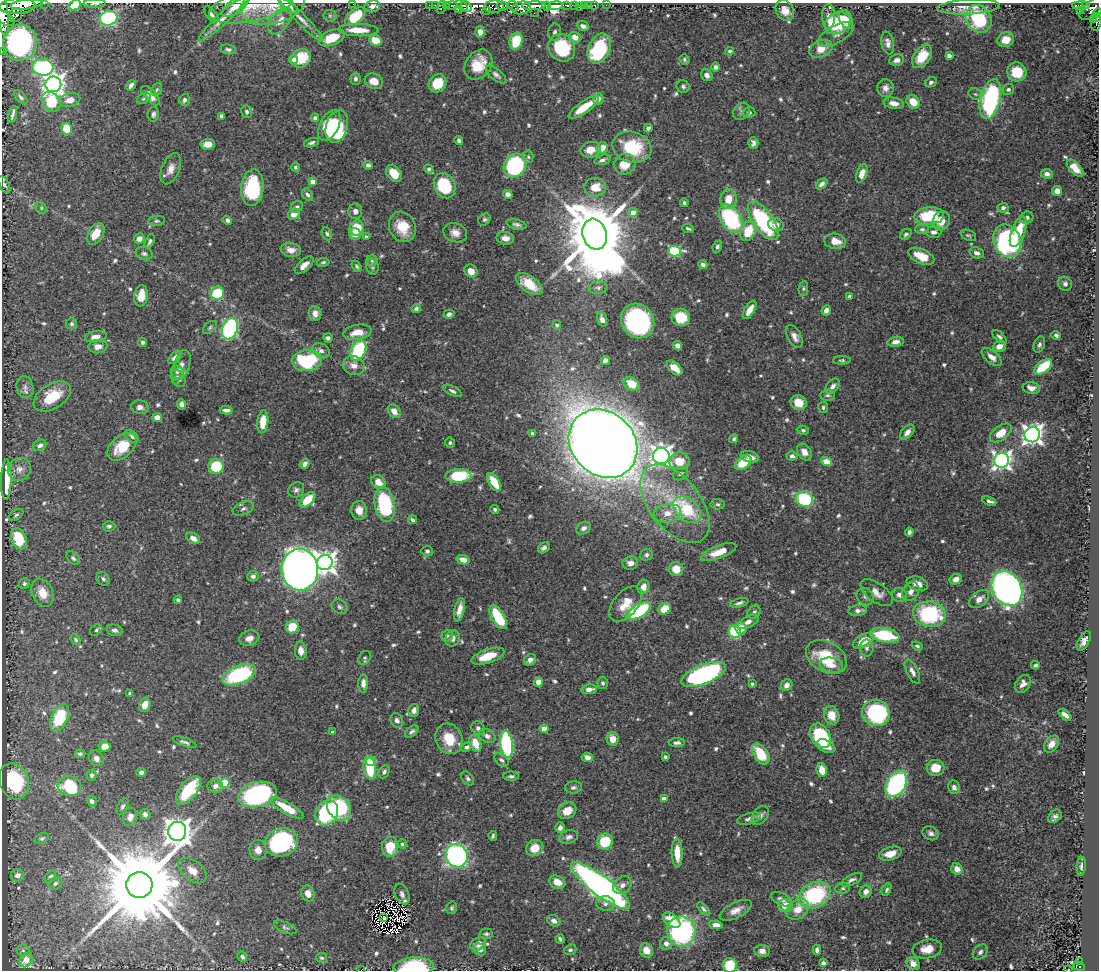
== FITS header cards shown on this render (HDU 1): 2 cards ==
NAXIS1  =                 1097
NAXIS2  =                  968

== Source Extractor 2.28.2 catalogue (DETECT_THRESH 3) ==
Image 1097 x 968 px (HDU 1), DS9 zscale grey, 1 PNG px = 1 image px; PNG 1101 x 972 px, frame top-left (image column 1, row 968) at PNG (2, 3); each listed source drawn as its Kron ellipse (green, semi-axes under 4 px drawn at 4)
Background 0.703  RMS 0.016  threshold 0.0472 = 3 sigma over >= 5 px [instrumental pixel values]
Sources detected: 689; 5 with non-positive FLUX_AUTO (blend fragments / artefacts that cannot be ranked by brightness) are neither listed nor drawn; of the other 684, the 500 brightest by FLUX_AUTO listed and drawn (184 fainter detections omitted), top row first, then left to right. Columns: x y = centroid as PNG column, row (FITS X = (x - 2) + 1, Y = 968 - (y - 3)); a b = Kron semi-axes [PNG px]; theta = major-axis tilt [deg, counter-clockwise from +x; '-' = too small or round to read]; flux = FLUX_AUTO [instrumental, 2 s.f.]
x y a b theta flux
44 3 2 2 - 37
95 3 11 3 1 2
27 4 16 5 7 1400
353 4 2 2 - 51
75 5 6 5 - 22
429 5 2 2 - 12
435 5 2 2 - 9.1
446 5 3 2 - 24
452 5 6 3 0 52
462 5 7 4 -52 250
567 5 4 3 - 120
575 5 4 3 - 200
585 5 3 3 - 24
589 5 3 2 - 8.6
595 5 3 3 - 25
606 5 2 2 - 6.5
17 6 18 8 4 1900
235 6 15 7 34 13
251 6 43 15 11 30
273 6 32 18 14 25
288 6 11 5 -39 8.8
372 6 8 5 16 6.6
502 6 5 4 - 720
513 6 6 4 -41 310
534 6 12 4 2 2000
547 6 4 3 - 400
555 6 7 4 5 2700
1081 6 9 4 1 26
1085 6 4 3 - 77
441 7 7 3 75 45
467 7 6 4 -50 400
494 7 10 6 2 430
580 7 3 2 - 14
968 7 31 7 3 14
522 8 9 6 11 1300
1094 8 17 8 37 410
458 9 3 2 - 60
486 10 3 2 - 94
785 10 11 8 -59 11
1081 10 3 3 - 9.8
3 13 23 5 -82 2100
534 13 2 2 - 37
1097 13 5 3 - 160
211 14 10 5 -52 3.7
16 15 7 6 - 560
330 16 6 6 - 2
355 16 12 6 40 47
828 17 13 6 -89 7.5
1096 17 3 3 - 45
5 18 10 6 -33 1300
109 18 9 7 14 170
222 19 30 6 43 12
301 19 31 5 -45 9.1
846 19 10 6 -62 9.6
979 19 14 12 -59 74
1093 19 4 4 - 46
280 21 16 9 53 10
1096 22 9 5 79 170
838 23 13 10 30 54
583 26 6 4 -22 4.1
358 30 20 6 -2 21
480 32 6 4 -85 7.4
555 32 9 6 81 3.4
836 34 19 8 29 8.6
575 37 6 5 - 10
332 38 13 7 22 30
1006 40 8 7 - 13
376 41 6 5 - 23
516 41 8 6 73 36
20 43 18 17 - 220
888 43 11 6 -79 5.1
562 48 14 13 - 57
599 48 16 10 66 83
228 49 7 5 -9 2.8
821 49 12 8 23 15
2 51 2 2 - 8.7
730 51 4 4 - 2.2
922 56 13 8 56 26
949 56 4 4 - 3.6
301 58 10 9 - 30
294 59 4 4 - 2.9
684 59 5 4 - 2.1
897 60 7 5 7 5.3
478 65 16 12 54 23
43 67 10 8 -5 160
715 67 5 4 - 3.3
1017 72 10 9 - 46
496 75 12 5 -40 3.8
707 75 6 5 - 4.3
355 79 6 5 - 3.1
374 81 9 7 -21 13
931 82 6 4 27 2.5
437 83 9 8 - 27
53 84 8 8 - 800
131 85 5 3 - 4
683 86 6 6 - 2.6
885 88 9 8 - 6.2
1008 89 6 5 - 2.5
157 90 7 5 68 2.1
975 94 7 5 -21 2.2
151 96 12 6 -48 9.8
21 97 8 5 -49 2.5
144 98 7 5 31 2.1
598 99 6 5 - 6.5
990 99 20 10 76 180
70 100 11 7 13 11
184 100 6 5 - 3
51 102 11 8 -51 42
913 102 7 6 - 18
894 103 10 5 -11 7
584 107 18 6 35 25
741 111 10 7 48 3.7
247 112 6 5 - 2.9
749 113 6 5 - 2.6
12 114 9 3 75 3
153 114 7 5 80 3
221 116 4 4 - 2.7
315 118 4 4 - 2.9
329 125 16 9 62 40
337 127 17 10 73 79
648 128 4 4 - 3.1
67 129 6 5 - 32
459 141 5 4 - 2.7
311 143 8 4 16 2.4
753 143 6 5 - 3.6
208 144 7 5 4 9.5
632 147 20 15 -15 56
602 148 6 5 - 13
590 150 10 7 12 14
528 157 6 5 - 2.1
602 160 8 5 16 3.6
625 164 11 10 - 21
368 165 5 4 - 2.9
515 166 12 10 53 140
295 167 4 4 - 2.3
1075 168 10 5 -46 11
171 169 16 8 67 9.2
429 169 5 4 - 2
862 173 9 5 70 11
394 174 9 6 -49 18
1047 174 5 5 - 4.7
313 182 4 4 - 12
4 184 9 4 -61 2.7
822 184 6 4 42 4.3
445 186 13 10 -65 57
595 187 11 9 0 18
252 188 18 11 85 70
1057 191 5 5 - 8.1
508 194 5 4 - 7.4
308 195 7 4 -54 2.8
728 199 10 8 79 15
684 203 4 4 - 1.9
297 207 6 5 - 2.5
41 208 6 5 - 2
1003 208 5 5 - 3.4
355 211 8 7 - 4.5
633 213 4 4 - 13
294 214 6 5 - 11
929 216 15 8 5 49
1027 218 7 6 - 3.8
731 219 15 10 -58 110
227 220 5 4 - 2.6
484 220 7 5 41 2
157 221 8 5 5 2.3
763 221 22 10 -55 120
941 221 10 8 64 12
516 224 10 4 -13 3.2
776 225 8 6 -25 6.4
402 227 15 13 -64 25
357 228 8 7 - 23
688 229 6 3 -21 2.3
922 229 7 4 0 2.1
748 231 10 7 64 30
934 232 7 5 5 3.9
1018 232 16 6 69 34
455 233 12 9 -20 8.4
96 234 12 7 58 17
327 234 7 4 -67 2.2
355 234 6 5 - 9.2
595 234 16 12 -73 12000
906 234 6 4 41 2.7
968 235 8 5 -21 2
366 237 4 4 - 4
139 238 5 5 - 6.1
505 238 9 6 -8 7.7
150 241 8 4 64 2.6
835 241 11 7 -10 13
1007 241 17 13 -67 190
717 247 6 4 67 2.5
291 250 10 7 -10 8.4
674 251 6 5 - 84
977 253 7 5 -22 4
144 254 8 6 -22 3.1
921 256 14 7 -23 18
372 261 5 5 - 2.1
323 262 6 4 8 2.1
304 265 11 5 41 8.1
703 265 4 4 - 3.7
357 266 6 4 -58 1.9
372 267 8 6 -73 3.1
471 271 7 6 - 11
529 284 15 7 -35 21
1065 284 7 6 - 3.6
598 288 9 6 4 3.4
803 289 7 5 84 1.9
217 293 7 6 - 38
141 296 11 7 81 14
849 296 4 3 - 2.1
416 308 5 4 - 2.6
749 310 10 4 57 11
826 310 5 4 - 4.7
315 314 7 6 - 5.5
449 314 5 4 - 4.2
681 317 9 8 - 35
602 319 7 5 -71 4.2
638 321 18 16 -54 200
71 324 5 5 - 2.5
557 325 4 4 - 2.3
210 327 8 5 42 2.1
230 329 11 7 71 200
357 332 14 7 10 16
1056 335 4 4 - 2.5
96 337 11 5 10 7.6
794 337 12 6 -62 6.5
999 337 8 4 -41 2.6
328 338 4 4 - 3.5
142 342 4 4 - 3
895 342 8 5 9 6.1
1039 345 8 5 69 2.8
677 346 5 4 - 4.8
999 346 6 5 - 8.5
98 347 9 6 8 7.9
358 350 11 7 64 78
321 351 9 7 -28 4.3
175 357 8 5 45 5.8
992 357 12 6 -41 7.6
605 360 5 4 - 3.7
842 360 9 4 1 2.1
307 361 15 10 4 97
181 365 16 8 70 8
354 365 11 9 -28 9.5
1043 367 10 5 39 40
675 368 9 5 -43 12
177 372 6 6 - 3
178 378 9 6 -59 4.5
631 384 8 6 -32 19
833 386 9 6 49 4.3
25 387 11 8 -79 5.3
1031 388 9 6 -10 7.2
452 391 10 4 -26 2.9
827 395 7 5 1 2.4
52 396 21 12 32 34
799 403 8 7 - 16
182 404 5 4 - 3.2
140 407 9 7 -7 5
823 408 5 5 - 2.2
226 410 6 3 -2 3.7
394 411 7 5 -50 8.2
157 417 5 4 - 8.2
263 422 11 5 84 19
803 430 5 4 - 2.5
907 432 9 5 47 5.8
532 433 3 3 - 2.6
1001 433 12 7 37 18
1032 435 8 7 - 600
132 436 8 5 -41 2.6
734 439 5 4 - 2.3
450 443 5 5 - 2.4
603 444 37 31 -45 3300
40 445 7 5 28 3.9
122 447 17 10 41 29
804 452 9 6 -55 6.7
661 456 8 8 - 630
792 456 5 4 - 3
750 457 9 5 -17 7.7
1002 460 7 7 - 450
679 461 10 9 - 18
826 461 6 4 -15 13
743 463 9 6 37 29
305 464 5 4 - 3.3
216 466 7 7 - 46
19 469 12 11 - 8.8
681 474 8 6 33 2.8
458 476 13 7 3 62
6 479 20 5 89 36
378 482 8 6 -42 12
494 482 10 5 -58 24
296 490 8 7 - 3.5
804 499 9 7 -21 65
307 500 9 5 43 25
989 501 7 4 -21 3.7
675 504 45 25 -52 82
718 504 7 5 -4 2.2
385 505 17 10 -80 100
243 509 11 6 21 3.5
495 509 4 4 - 2.4
359 510 9 8 - 11
687 510 16 10 -43 58
667 513 14 9 11 13
16 515 8 4 35 2.4
413 520 4 3 - 2.5
109 526 6 5 - 2.8
584 528 8 6 29 4.8
909 532 4 4 - 3
193 538 7 5 -28 7.2
19 539 11 7 -70 36
544 548 6 5 - 3.2
427 551 6 5 - 2.7
719 552 19 6 21 17
646 555 6 5 - 2.5
73 558 8 5 -44 2.5
463 560 6 4 -14 8.7
325 563 8 7 - 820
630 563 8 6 7 6.1
676 569 7 7 - 14
300 570 21 18 -87 1000
253 576 6 5 - 4
103 579 7 6 - 2.7
956 579 6 5 - 7.4
24 584 5 5 - 2.2
917 584 11 6 -16 9.1
643 587 7 6 - 7.5
1007 589 18 14 -61 510
911 592 10 8 56 6.5
42 593 15 10 -66 15
877 593 19 9 -36 10
899 595 8 7 - 5.7
865 597 9 8 - 4
979 599 11 7 39 9.3
178 600 4 3 - 2.5
739 603 9 4 15 3
626 604 21 12 50 20
339 607 8 6 -29 2.8
665 609 6 5 - 24
459 610 12 5 77 8.9
639 611 13 6 29 110
858 611 9 5 8 4.2
754 612 7 6 - 3.1
929 614 16 12 -9 100
498 617 13 6 -60 57
748 622 12 5 27 6.6
292 627 7 6 - 26
741 628 6 5 - 13
96 630 7 5 36 2.1
115 630 8 5 -13 3.4
735 632 6 5 - 61
885 635 15 7 -11 62
447 636 6 5 - 2.1
249 638 10 7 19 7.1
453 639 8 7 - 5.3
76 640 6 4 -49 1.9
864 641 11 6 29 20
1084 641 11 5 61 6.5
917 646 5 4 - 2
867 648 8 7 - 3.1
301 651 9 6 -87 7
488 656 17 7 19 24
826 657 22 15 -29 42
364 658 7 6 - 2.2
530 660 6 5 - 5
831 665 12 7 -11 8
1035 665 4 3 - 2.1
912 672 13 5 -64 5.7
703 674 23 9 22 240
239 675 17 9 22 110
538 682 4 4 - 19
603 683 6 5 - 2.2
363 684 9 5 88 5.9
752 684 3 3 - 2.1
1023 684 10 7 57 6.5
787 685 6 5 - 5.5
589 689 8 5 8 6.1
130 693 3 3 - 2.9
145 705 7 5 72 13
414 710 7 5 72 4.7
876 713 14 13 - 120
832 715 9 7 -70 15
1065 715 7 4 -40 5.5
60 718 14 8 66 52
397 720 7 6 - 3.8
478 728 7 6 - 3.4
544 729 4 4 - 15
412 731 8 4 39 3.3
332 732 3 3 - 2.1
487 736 9 6 -27 5
820 736 13 9 -58 80
449 739 15 13 -63 24
613 739 7 6 - 11
185 742 12 4 -18 3.2
475 743 9 6 -69 17
677 743 8 4 2 3.5
506 744 14 6 -82 130
1051 744 9 6 52 8.3
105 746 6 5 - 13
826 746 10 6 -26 12
467 747 5 4 - 3.4
80 754 5 4 - 2.6
761 754 12 7 -56 35
587 757 6 4 -9 6.6
665 757 4 3 - 2
96 758 8 7 - 4.9
501 760 8 5 -41 2.8
371 761 5 4 - 29
370 768 11 6 -81 47
936 768 9 8 - 16
822 770 7 5 -79 11
141 772 5 4 - 3.9
384 772 7 5 63 3.2
91 775 5 5 - 2.7
511 776 7 4 -1 2.6
468 778 8 5 -50 2.6
14 781 18 14 -69 65
224 783 5 5 - 64
896 784 14 9 61 180
70 786 12 10 -14 66
215 786 8 6 5 5.9
573 787 8 6 7 3.2
954 787 7 6 - 3.8
188 790 17 8 50 64
257 794 19 12 14 190
664 799 4 4 - 10
92 801 5 4 - 3.7
122 806 9 5 61 2.6
287 808 19 6 -31 27
339 808 14 10 -49 83
567 811 9 7 31 18
327 813 13 10 57 110
145 814 5 5 - 4.9
760 815 10 7 53 5.4
1055 816 7 5 47 3.7
130 817 9 7 75 8.6
749 819 12 5 16 4.6
560 828 5 4 - 4.5
177 831 9 9 - 1400
931 833 8 6 -26 4
493 836 5 3 - 1.9
569 837 9 6 18 4.4
42 838 7 5 26 2
605 841 8 7 - 46
281 842 16 14 18 170
402 844 5 4 - 2.3
390 847 10 8 85 28
535 848 9 8 - 14
258 850 10 8 -84 7.4
677 853 14 5 -88 17
890 854 11 6 18 12
457 856 12 11 - 370
1081 866 9 4 87 3.2
957 869 6 5 - 9.9
192 871 16 10 -38 11
18 875 6 6 - 5.6
50 877 7 5 49 3.6
852 880 11 5 27 4
557 882 8 6 -22 13
55 883 7 6 - 2.7
139 885 13 13 - 22000
622 885 10 8 38 5.5
600 886 36 10 -37 570
843 888 7 5 11 2.2
886 890 7 4 64 2.4
866 892 6 5 - 5.7
308 893 8 6 -72 7.5
402 894 11 7 -67 4.6
815 895 17 12 26 98
781 899 11 6 -24 4.5
606 903 9 7 -9 4.8
785 906 7 6 - 16
452 908 6 5 - 2
704 909 8 4 -46 2.5
798 909 12 9 42 15
736 910 17 7 26 9.4
384 918 3 3 - 2.6
672 920 10 6 -37 16
554 921 7 5 -31 4.5
716 925 7 4 -8 7
285 927 12 5 -24 2.6
681 931 15 14 - 210
486 934 6 5 - 2
560 939 5 3 - 2.3
666 943 6 6 - 4.8
478 944 8 6 24 10
927 949 15 9 11 15
23 950 6 6 - 2.3
480 950 6 5 - 4.6
570 950 6 5 - 2.2
817 950 5 4 - 3.7
646 951 7 6 - 10
762 951 8 6 -8 5.8
980 952 8 6 47 4
242 957 5 4 - 3.3
322 958 5 5 - 2
26 960 7 6 - 22
1080 962 3 2 - 5.9
823 963 4 4 - 3.7
913 963 7 6 - 8.8
730 965 7 7 - 34
1079 966 6 3 -20 16
414 967 20 9 3 83
1068 969 4 2 - 17
361 970 2 2 - 18
At the frame edge (FLAGS 8, measured only in part): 16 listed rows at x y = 44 3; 95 3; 27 4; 353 4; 75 5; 235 6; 273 6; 288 6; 3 13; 1097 13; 1096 22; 2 51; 730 965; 414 967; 1068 969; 361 970
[184 fainter detections neither listed nor drawn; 5 non-positive-flux detections neither listed nor drawn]